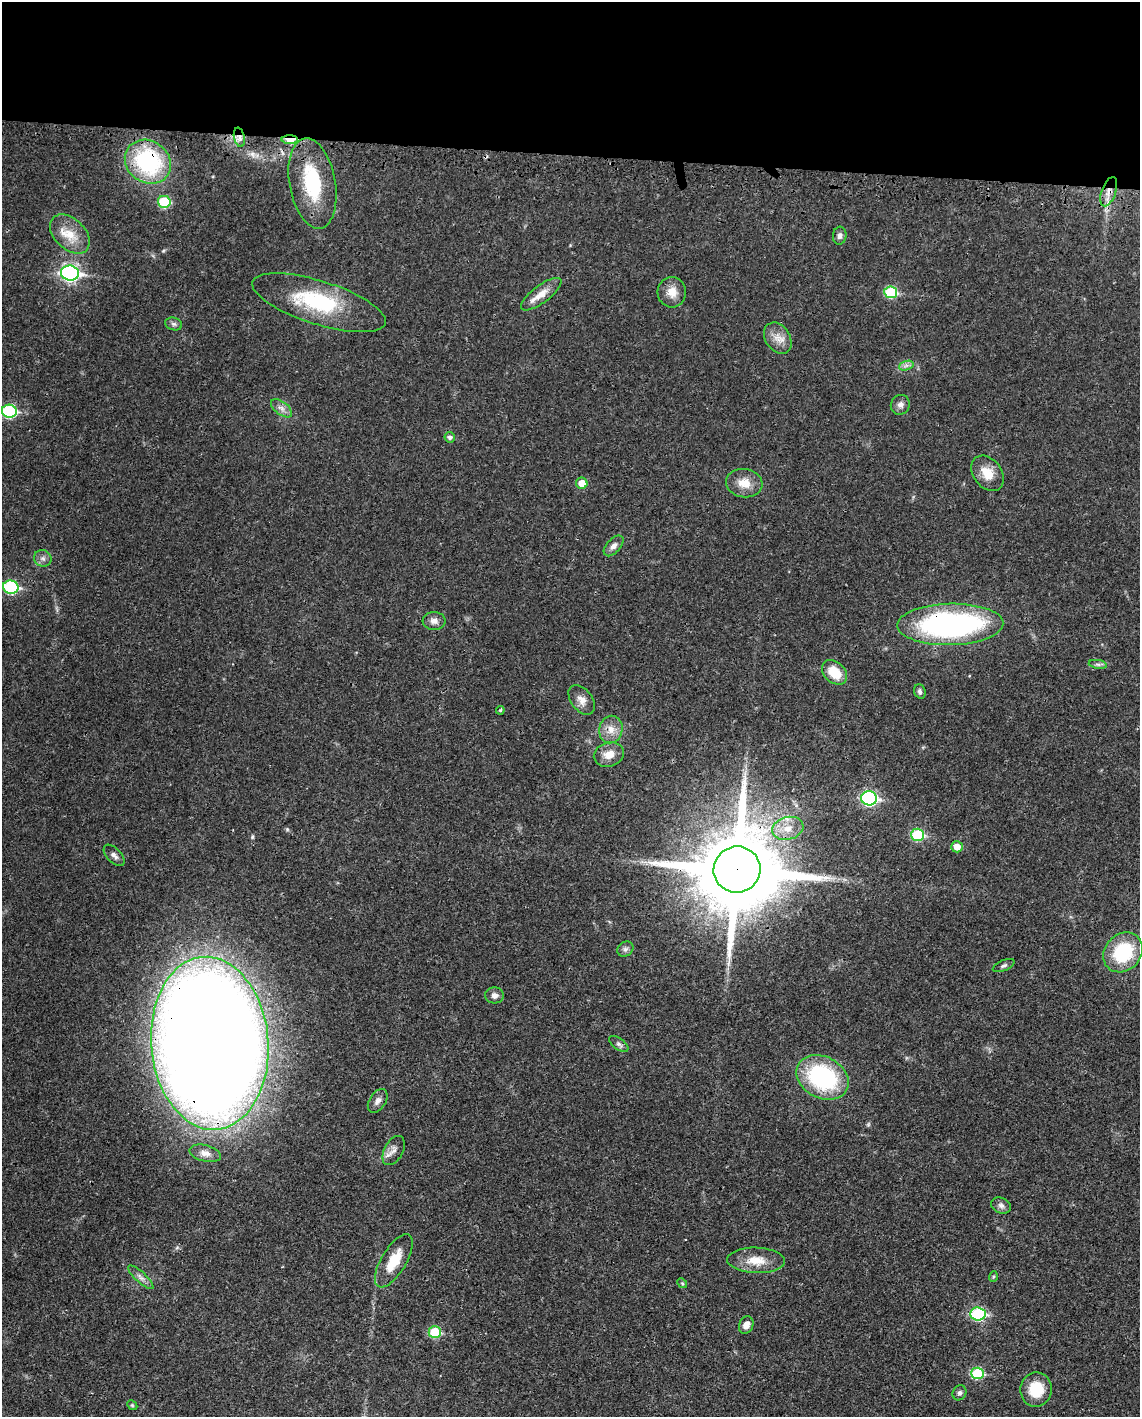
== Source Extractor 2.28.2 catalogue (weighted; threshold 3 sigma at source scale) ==
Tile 3 of 4 x 3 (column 3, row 1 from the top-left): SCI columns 2368-3505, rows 3090-4504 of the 4733 x 4651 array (HDU 1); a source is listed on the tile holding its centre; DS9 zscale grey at full resolution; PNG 1142 x 1419 px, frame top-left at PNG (2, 2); each listed source drawn as its Kron ellipse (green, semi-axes under 4 px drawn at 4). Shown black and unused: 11% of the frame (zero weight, under 3 of 4 exposures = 7% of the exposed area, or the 3 px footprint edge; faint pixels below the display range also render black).
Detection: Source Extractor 2.28.2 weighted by HDU 2 'WHT'; one run over the whole footprint, this tile lists its part. Background 0.0165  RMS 0.0028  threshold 0.0125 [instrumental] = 3 sigma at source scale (4.5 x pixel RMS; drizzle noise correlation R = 1.50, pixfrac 1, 0.05/0.05 arcsec/px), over >= 5 px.
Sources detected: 66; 2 inside a brighter object's white glare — neither listed nor drawn; the other 64 listed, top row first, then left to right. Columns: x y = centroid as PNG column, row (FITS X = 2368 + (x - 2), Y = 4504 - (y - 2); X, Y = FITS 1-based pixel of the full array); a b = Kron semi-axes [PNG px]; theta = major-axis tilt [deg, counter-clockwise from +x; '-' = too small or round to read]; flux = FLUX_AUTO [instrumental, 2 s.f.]
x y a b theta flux
239 137 10 5 -78 1.2
290 140 8 4 -1 6.9
148 162 24 21 -36 31
312 183 46 23 -80 20
1109 192 15 7 71 2.4
164 202 6 6 - 13
70 234 23 15 -44 5.7
840 236 9 6 84 0.96
70 273 9 7 -8 74
672 292 15 14 - 3.1
891 292 6 6 - 15
541 294 24 8 37 3.6
319 303 70 21 -17 24
174 324 8 6 -15 0.76
778 338 17 12 -57 3
906 366 7 4 19 0.88
900 405 10 9 - 1.3
281 408 12 6 -38 1.4
9 411 7 6 - 28
450 437 5 5 - 0.82
988 473 19 14 -52 4.8
582 483 6 5 - 3.4
744 483 18 14 -8 4
614 546 12 7 47 1.4
43 558 9 8 - 1.2
11 587 8 6 -9 28
434 621 11 9 -2 1.6
950 624 53 21 1 74
1098 664 9 4 -8 0.76
834 672 14 10 -43 6
920 691 7 5 -69 0.78
582 700 17 10 -53 2.4
500 710 4 3 - 0.37
611 730 14 11 78 2.9
609 754 15 12 16 3.2
869 798 8 7 - 51
788 828 16 11 15 4.2
918 835 6 6 - 17
957 847 6 5 - 2.6
114 855 13 7 -46 1.3
737 870 23 23 - 4600
625 949 8 7 - 0.89
1123 952 21 18 47 17
1004 966 11 5 23 0.74
494 995 9 8 - 1.3
210 1043 86 58 -85 980
619 1044 11 5 -36 0.86
822 1077 27 21 -27 33
378 1101 13 8 57 1.4
394 1151 16 9 61 1.9
205 1153 16 8 -14 2.2
1001 1205 10 7 -23 1.1
756 1260 29 13 -2 5.4
394 1261 30 12 59 7.5
141 1277 16 5 -43 1.4
993 1277 5 3 - 0.3
682 1283 5 4 - 0.35
978 1314 7 6 - 29
746 1325 9 7 65 2
435 1332 6 6 - 13
977 1373 6 6 - 15
1036 1389 17 15 80 8
960 1393 8 6 60 0.72
132 1405 5 4 - 0.33
Overlapping masked pixels (flux is a lower limit): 9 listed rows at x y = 239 137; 290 140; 148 162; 312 183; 1109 192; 950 624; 737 870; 210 1043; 822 1077
Isophote crosses this tile's border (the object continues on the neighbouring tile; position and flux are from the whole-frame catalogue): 1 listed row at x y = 9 411